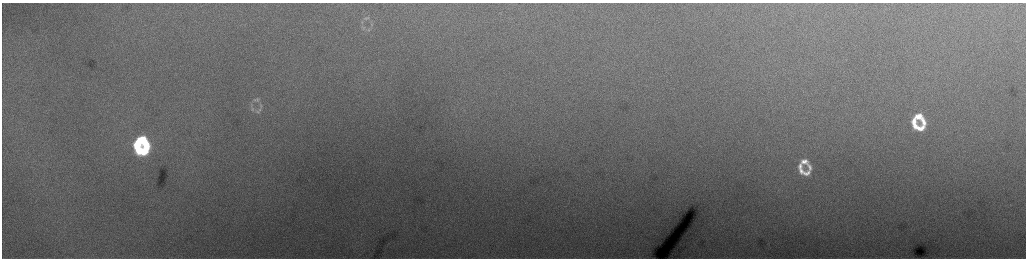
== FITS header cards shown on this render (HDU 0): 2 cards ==
NAXIS1  =                 2048 /fastest changing axis
NAXIS2  =                  512 /next to fastest changing axis

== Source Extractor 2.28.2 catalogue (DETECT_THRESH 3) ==
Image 2048 x 512 px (HDU 0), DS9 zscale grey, zoomed out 1/2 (1 PNG px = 2 x 2 image px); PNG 1028 x 260 px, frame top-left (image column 1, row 511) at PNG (2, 3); no overlay
Background 230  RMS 3.8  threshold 11.3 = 3 sigma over >= 5 px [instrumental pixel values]
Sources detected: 24; all 24 listed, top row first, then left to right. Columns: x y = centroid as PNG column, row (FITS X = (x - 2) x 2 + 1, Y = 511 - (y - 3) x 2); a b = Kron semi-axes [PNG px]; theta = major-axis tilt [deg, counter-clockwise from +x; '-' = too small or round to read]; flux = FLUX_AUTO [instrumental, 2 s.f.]
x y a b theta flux
365 18 7 5 -17 2200
362 23 7 3 -74 1400
363 27 5 5 - 1500
369 30 11 4 20 2000
256 100 10 5 8 2600
251 105 10 4 90 1800
261 105 8 4 -87 1700
252 109 9 5 -63 2400
259 110 7 4 47 1800
918 116 10 7 14 11000
914 121 8 6 83 7500
924 122 11 6 -73 8000
915 126 7 6 - 6200
920 128 11 6 11 9600
142 140 10 7 -11 39000
137 145 8 5 74 25000
147 146 6 4 -80 17000
138 150 5 5 - 21000
144 151 11 6 37 32000
804 161 12 8 14 7600
800 166 8 5 85 4300
809 167 14 6 -71 5500
801 171 9 7 -64 5600
807 173 13 7 13 6400